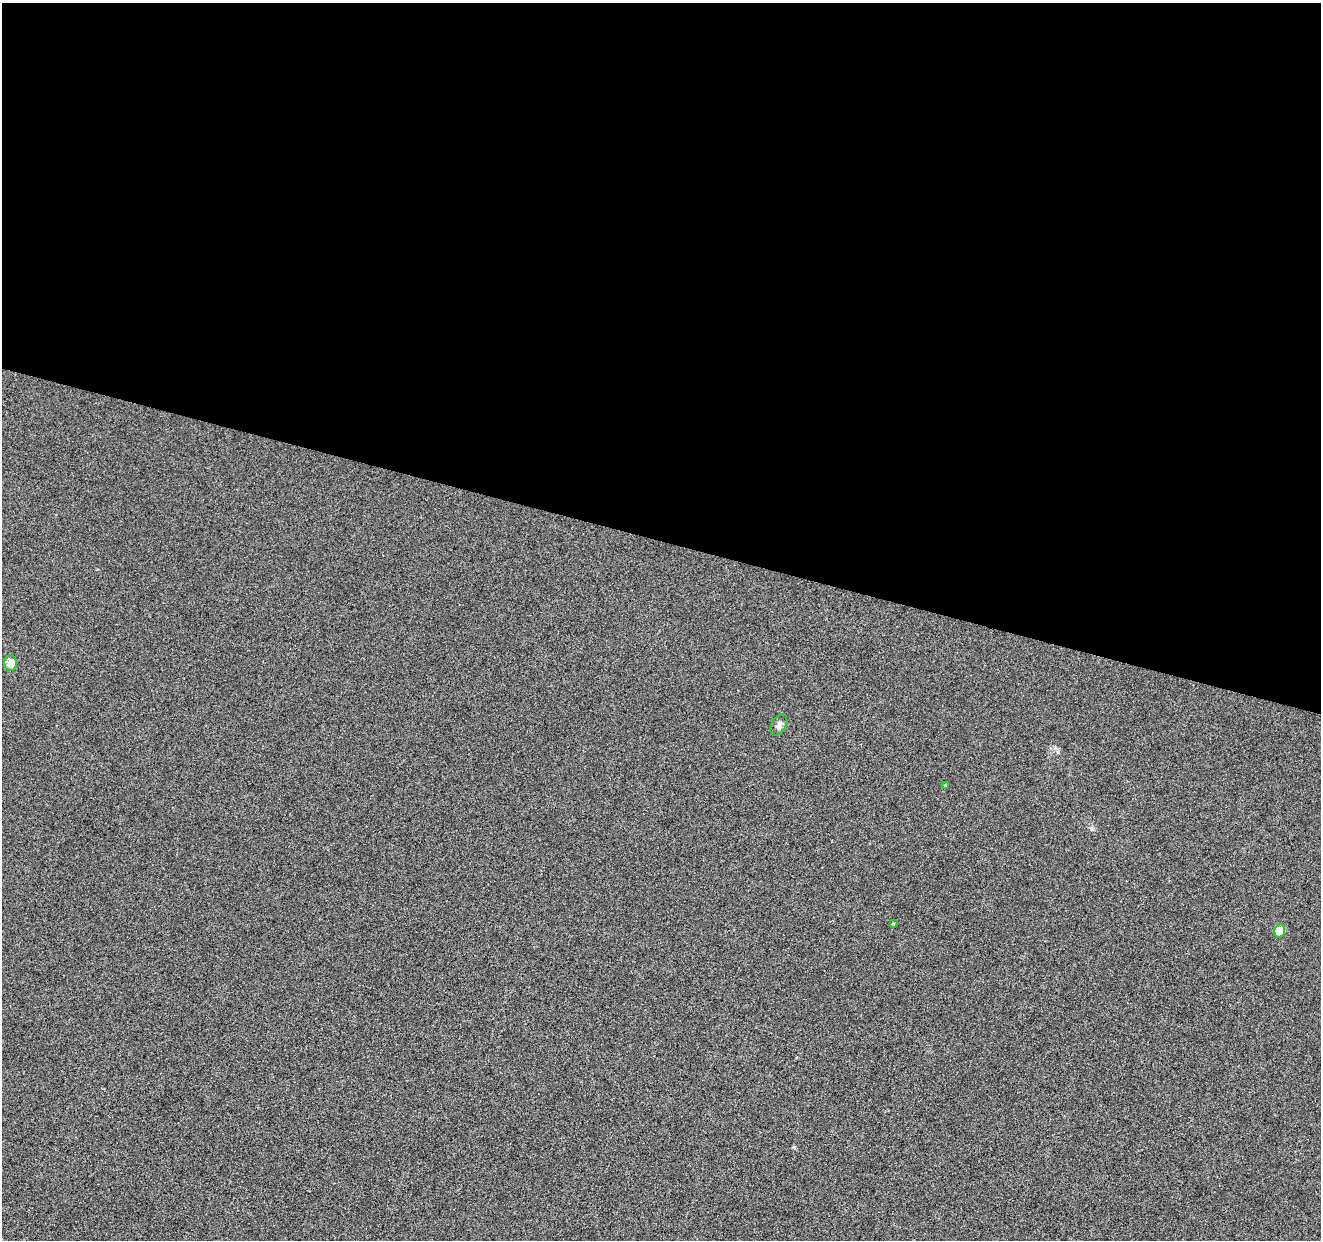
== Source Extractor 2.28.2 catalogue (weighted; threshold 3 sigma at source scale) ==
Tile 3 of 4 x 4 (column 3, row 1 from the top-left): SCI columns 2645-3963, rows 3994-5231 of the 5282 x 5449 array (HDU 1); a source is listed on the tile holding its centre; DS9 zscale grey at full resolution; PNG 1323 x 1242 px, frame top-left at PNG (2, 3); each listed source drawn as its Kron ellipse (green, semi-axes under 4 px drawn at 4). Shown black and unused: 43% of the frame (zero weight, under 3 of 6 exposures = <1% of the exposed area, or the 3 px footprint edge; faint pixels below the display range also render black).
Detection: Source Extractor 2.28.2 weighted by HDU 2 'WHT'; one run over the whole footprint, this tile lists its part. Background 6.64e-04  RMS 0.0022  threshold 0.00885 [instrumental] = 3 sigma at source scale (4.09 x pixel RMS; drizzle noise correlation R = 1.36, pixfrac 0.8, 0.0396/0.0396 arcsec/px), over >= 5 px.
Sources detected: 5; all 5 listed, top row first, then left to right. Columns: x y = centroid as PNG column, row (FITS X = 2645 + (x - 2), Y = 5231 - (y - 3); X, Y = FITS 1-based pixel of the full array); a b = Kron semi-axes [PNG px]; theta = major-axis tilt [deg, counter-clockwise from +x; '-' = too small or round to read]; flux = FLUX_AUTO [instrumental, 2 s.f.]
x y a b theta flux
11 663 8 6 -88 2.4
779 725 11 7 59 1
945 786 3 3 - 0.44
893 924 3 3 - 0.2
1280 931 7 5 73 2.6